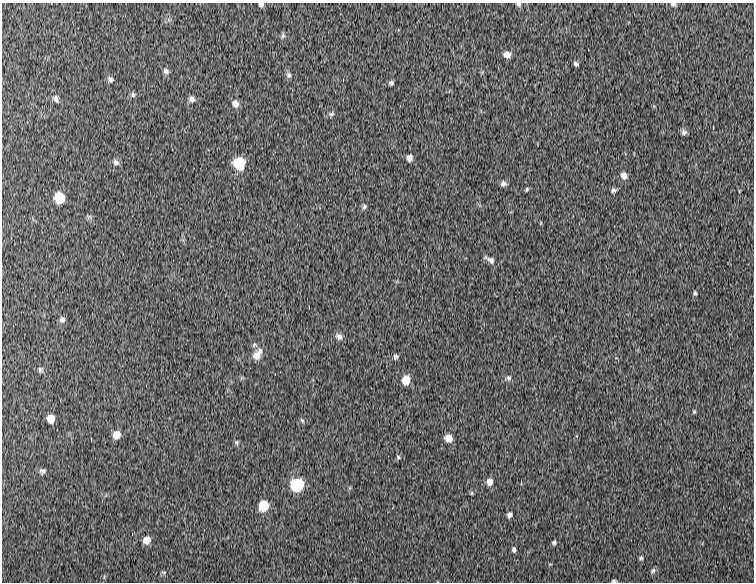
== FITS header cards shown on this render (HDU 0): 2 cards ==
NAXIS1  =                  752 / Width of image
NAXIS2  =                  580 / Height of image

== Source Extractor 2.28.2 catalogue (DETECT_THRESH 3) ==
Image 752 x 580 px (HDU 0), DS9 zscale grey, 1 PNG px = 1 image px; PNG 756 x 584 px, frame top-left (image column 1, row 580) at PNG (2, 3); no overlay
Background 2570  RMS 6.1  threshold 18.2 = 3 sigma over >= 5 px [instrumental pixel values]
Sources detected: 63; all 63 listed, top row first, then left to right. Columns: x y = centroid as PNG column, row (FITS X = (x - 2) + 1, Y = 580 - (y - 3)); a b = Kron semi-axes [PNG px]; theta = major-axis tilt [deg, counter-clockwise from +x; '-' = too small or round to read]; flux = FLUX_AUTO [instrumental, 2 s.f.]
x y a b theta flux
518 4 7 6 - 900
673 4 7 5 -8 830
261 5 6 5 - 900
283 36 9 5 71 940
507 55 7 7 - 3000
576 64 5 4 - 1000
166 71 8 7 - 1200
289 75 9 6 -67 1300
110 79 8 6 -55 1200
343 80 4 3 - 470
391 83 6 6 - 950
133 95 7 5 -75 800
56 99 9 7 -68 1500
192 99 8 7 - 1600
235 104 9 8 - 2500
331 114 9 6 37 1200
713 128 3 2 - 460
684 132 6 5 - 1500
409 158 7 6 - 1900
116 162 8 7 - 1400
239 163 8 8 - 23000
624 176 7 6 - 2700
503 184 6 6 - 1400
527 189 4 3 - 570
613 190 6 6 - 1100
60 198 8 8 - 15000
364 207 7 6 - 880
89 217 7 5 30 900
490 260 15 6 -31 2100
695 293 7 5 -86 710
309 308 3 2 - 490
62 319 8 7 - 1500
339 336 8 7 - 1600
260 350 7 4 41 940
257 355 14 11 63 4400
395 357 7 6 - 1200
40 370 9 8 - 1200
275 374 2 2 - 220
508 378 9 7 18 1400
406 380 9 7 77 6500
694 411 5 4 - 530
51 419 7 6 - 4800
302 420 7 4 -62 600
117 435 8 8 - 4100
449 438 8 7 - 4800
91 440 3 2 - 550
236 442 6 6 - 780
398 457 6 5 - 700
42 471 8 6 38 1200
490 482 8 7 - 2700
297 485 8 8 - 38000
472 493 6 4 -90 520
264 506 8 7 - 12000
510 515 6 5 - 1300
132 534 4 3 - 390
147 540 9 8 - 3500
554 542 4 4 - 750
514 549 5 4 - 1000
641 558 6 5 - 730
653 571 8 6 46 1000
163 572 8 5 -21 860
104 577 7 4 73 630
614 581 5 4 - 760
At the frame edge (FLAGS 8, measured only in part): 4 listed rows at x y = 518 4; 673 4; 261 5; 614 581